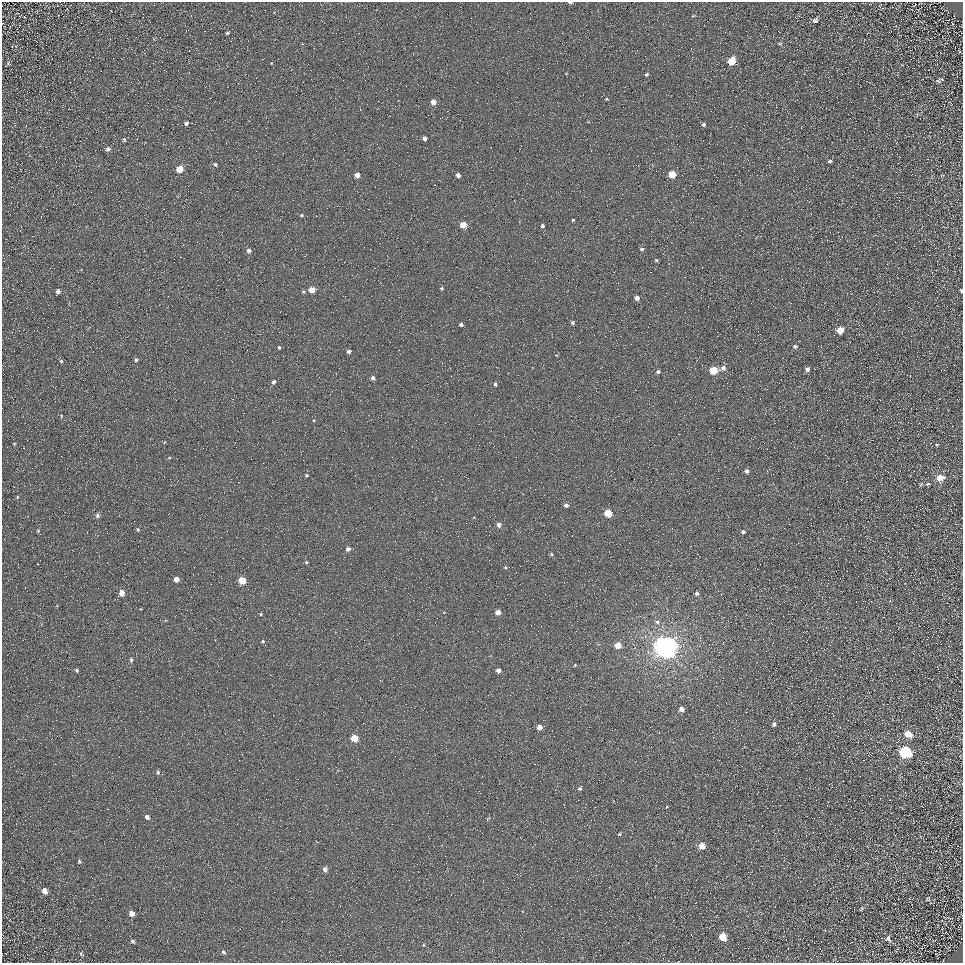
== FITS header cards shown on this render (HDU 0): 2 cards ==
NAXIS1  =                  961
NAXIS2  =                  961

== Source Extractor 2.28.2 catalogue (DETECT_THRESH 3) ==
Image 961 x 961 px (HDU 0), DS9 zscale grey, 1 PNG px = 1 image px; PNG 965 x 965 px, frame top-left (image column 1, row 961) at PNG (2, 2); no overlay
Background 5.25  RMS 8.6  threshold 25.9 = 3 sigma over >= 5 px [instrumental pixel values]
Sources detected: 111; all 111 listed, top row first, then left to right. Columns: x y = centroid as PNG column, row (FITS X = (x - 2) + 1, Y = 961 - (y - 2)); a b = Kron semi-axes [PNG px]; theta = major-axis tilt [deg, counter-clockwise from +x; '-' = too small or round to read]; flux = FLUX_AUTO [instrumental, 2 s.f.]
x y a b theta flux
570 3 4 3 - 1200
693 16 5 3 - 490
815 20 7 6 - 2100
952 24 5 2 - 340
227 33 4 3 - 820
912 34 3 2 - 550
780 44 7 3 0 680
731 61 6 5 - 14000
8 63 6 5 - 930
647 74 3 3 - 860
938 81 6 5 - 1100
606 99 3 3 - 510
433 102 4 4 - 4700
186 123 5 4 - 1400
703 124 4 4 - 920
424 138 4 4 - 2700
124 140 4 3 - 760
108 149 6 5 - 1400
830 161 3 3 - 980
215 165 4 4 - 1000
179 169 5 5 - 12000
672 174 5 5 - 15000
357 175 4 4 - 4100
458 175 4 4 - 2600
302 215 4 4 - 770
573 220 3 2 - 570
463 225 5 4 - 11000
542 226 4 3 - 1600
642 249 5 4 - 1100
249 250 6 5 - 1700
656 260 4 3 - 790
442 288 4 4 - 800
312 290 5 4 - 7700
961 290 5 3 - 730
58 291 5 4 - 2100
303 292 5 4 - 760
637 298 4 4 - 3100
573 323 4 4 - 1000
461 324 4 3 - 1300
840 330 5 5 - 11000
228 332 2 2 - 260
795 346 4 4 - 1400
279 347 4 3 - 830
349 351 4 4 - 1500
556 355 4 2 - 350
136 360 4 4 - 1100
61 361 5 4 - 860
723 368 6 5 - 3200
807 369 4 4 - 2200
713 370 5 5 - 21000
658 371 5 4 - 1300
373 378 4 4 - 1600
274 382 5 4 - 1500
495 384 5 4 - 1100
61 416 4 3 - 480
14 444 4 3 - 460
937 445 4 3 - 530
747 471 4 4 - 1700
306 475 3 3 - 790
940 478 7 6 - 7800
928 484 6 4 19 780
17 497 4 3 - 450
566 505 4 4 - 2000
608 513 5 5 - 17000
97 515 5 4 - 1600
499 525 5 4 - 2600
138 530 5 4 - 730
38 531 4 4 - 560
743 532 4 4 - 1500
348 549 4 4 - 2400
551 554 5 4 - 810
306 562 4 4 - 700
505 567 4 4 - 690
176 579 4 4 - 5100
242 580 5 5 - 14000
122 593 5 4 - 6600
697 594 5 4 - 1600
890 601 3 3 - 660
498 612 4 4 - 5000
261 614 4 3 - 670
657 622 7 6 - 2200
418 629 2 2 - 290
263 641 5 4 - 710
618 645 5 4 - 11000
665 647 7 7 - 810000
131 660 5 4 - 1000
575 665 4 3 - 500
77 670 5 3 - 870
498 670 4 4 - 3500
681 709 4 4 - 3600
774 724 5 5 - 1500
539 727 4 4 - 4600
908 734 7 6 - 8800
354 738 5 5 - 12000
905 752 7 6 - 71000
158 772 5 4 - 950
580 788 4 4 - 1000
147 817 5 4 - 1700
619 834 3 3 - 630
702 846 5 5 - 7200
79 861 6 4 -76 830
325 869 5 5 - 2300
45 891 8 7 - 3200
928 899 6 5 - 670
862 908 5 3 - 610
131 913 6 5 - 3100
723 937 6 5 - 12000
888 938 8 5 -69 1400
133 941 6 5 - 1000
223 952 6 5 - 1100
81 954 7 5 -59 1000
At the frame edge (FLAGS 8, measured only in part): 2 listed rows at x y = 570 3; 961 290